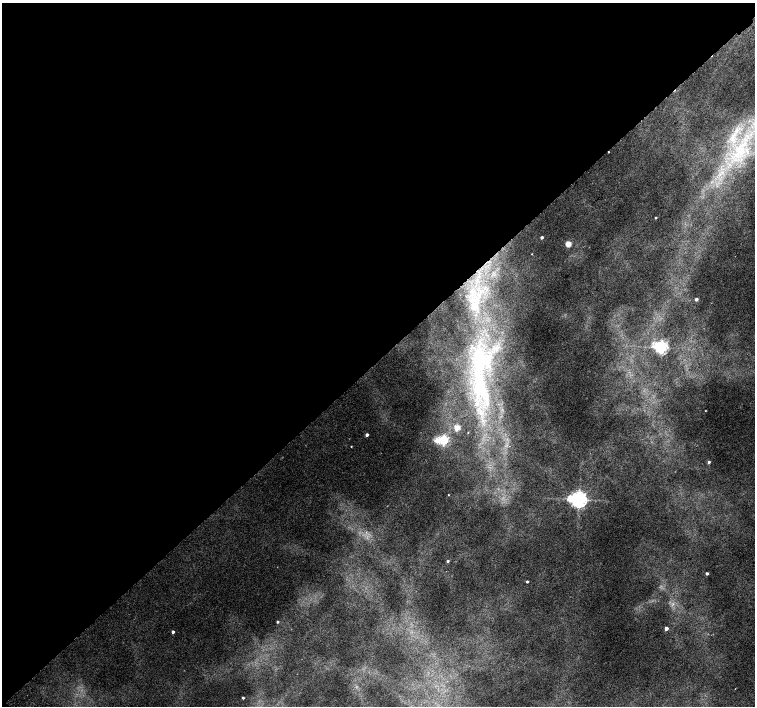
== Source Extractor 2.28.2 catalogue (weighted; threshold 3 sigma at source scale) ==
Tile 5 of 4 x 4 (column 1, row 2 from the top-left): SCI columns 51-1556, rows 3080-4486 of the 6118 x 6093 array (HDU 1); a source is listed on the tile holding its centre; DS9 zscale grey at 2 x 2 block average (1 PNG px = mean of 2 x 2 image px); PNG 757 x 708 px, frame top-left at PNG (2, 3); no overlay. Shown black and unused: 51% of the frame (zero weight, under 2 of 3 exposures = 3% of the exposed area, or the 3 px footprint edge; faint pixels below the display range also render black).
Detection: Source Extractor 2.28.2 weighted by HDU 2 'WHT'; one run over the whole footprint, this tile lists its part. Background 0.00991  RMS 0.0058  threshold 0.0261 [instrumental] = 3 sigma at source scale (4.5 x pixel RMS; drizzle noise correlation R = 1.50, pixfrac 1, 0.0396/0.0396 arcsec/px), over >= 5 px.
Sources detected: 33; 1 inside a brighter object's white glare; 1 cosmic-ray / hot-pixel residue — not listed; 3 inside a brighter listed object's ellipse — not listed separately; the other 28 listed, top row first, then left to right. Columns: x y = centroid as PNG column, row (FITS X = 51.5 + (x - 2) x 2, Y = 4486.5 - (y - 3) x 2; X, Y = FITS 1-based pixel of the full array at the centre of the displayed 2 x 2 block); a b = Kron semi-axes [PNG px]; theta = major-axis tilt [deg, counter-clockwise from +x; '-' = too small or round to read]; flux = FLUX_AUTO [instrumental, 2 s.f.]
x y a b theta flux
740 151 41 22 58 150
656 218 2 2 - 1.6
542 237 2 2 - 4.3
568 244 3 3 - 36
532 254 2 2 - 0.65
477 280 6 3 -72 4
696 299 2 2 - 5.4
475 305 26 11 66 37
661 347 4 4 - 430
478 360 56 20 87 160
705 411 2 2 - 0.51
457 428 3 3 - 35
468 432 2 2 - 0.5
367 435 2 2 - 5.9
437 440 3 3 - 20
444 440 3 3 - 170
351 446 2 2 - 0.71
709 462 2 2 - 3.6
448 495 2 2 - 0.66
579 499 5 4 - 800
448 561 3 2 - 2.1
707 573 2 2 - 3.8
527 581 2 2 - 2.7
673 604 4 2 - 1.8
277 622 2 2 - 1.8
666 628 2 2 - 9.4
173 632 2 2 - 4.9
243 698 2 2 - 2.1
Isophote crosses this tile's border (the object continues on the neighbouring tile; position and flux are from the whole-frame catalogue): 1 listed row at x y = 740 151